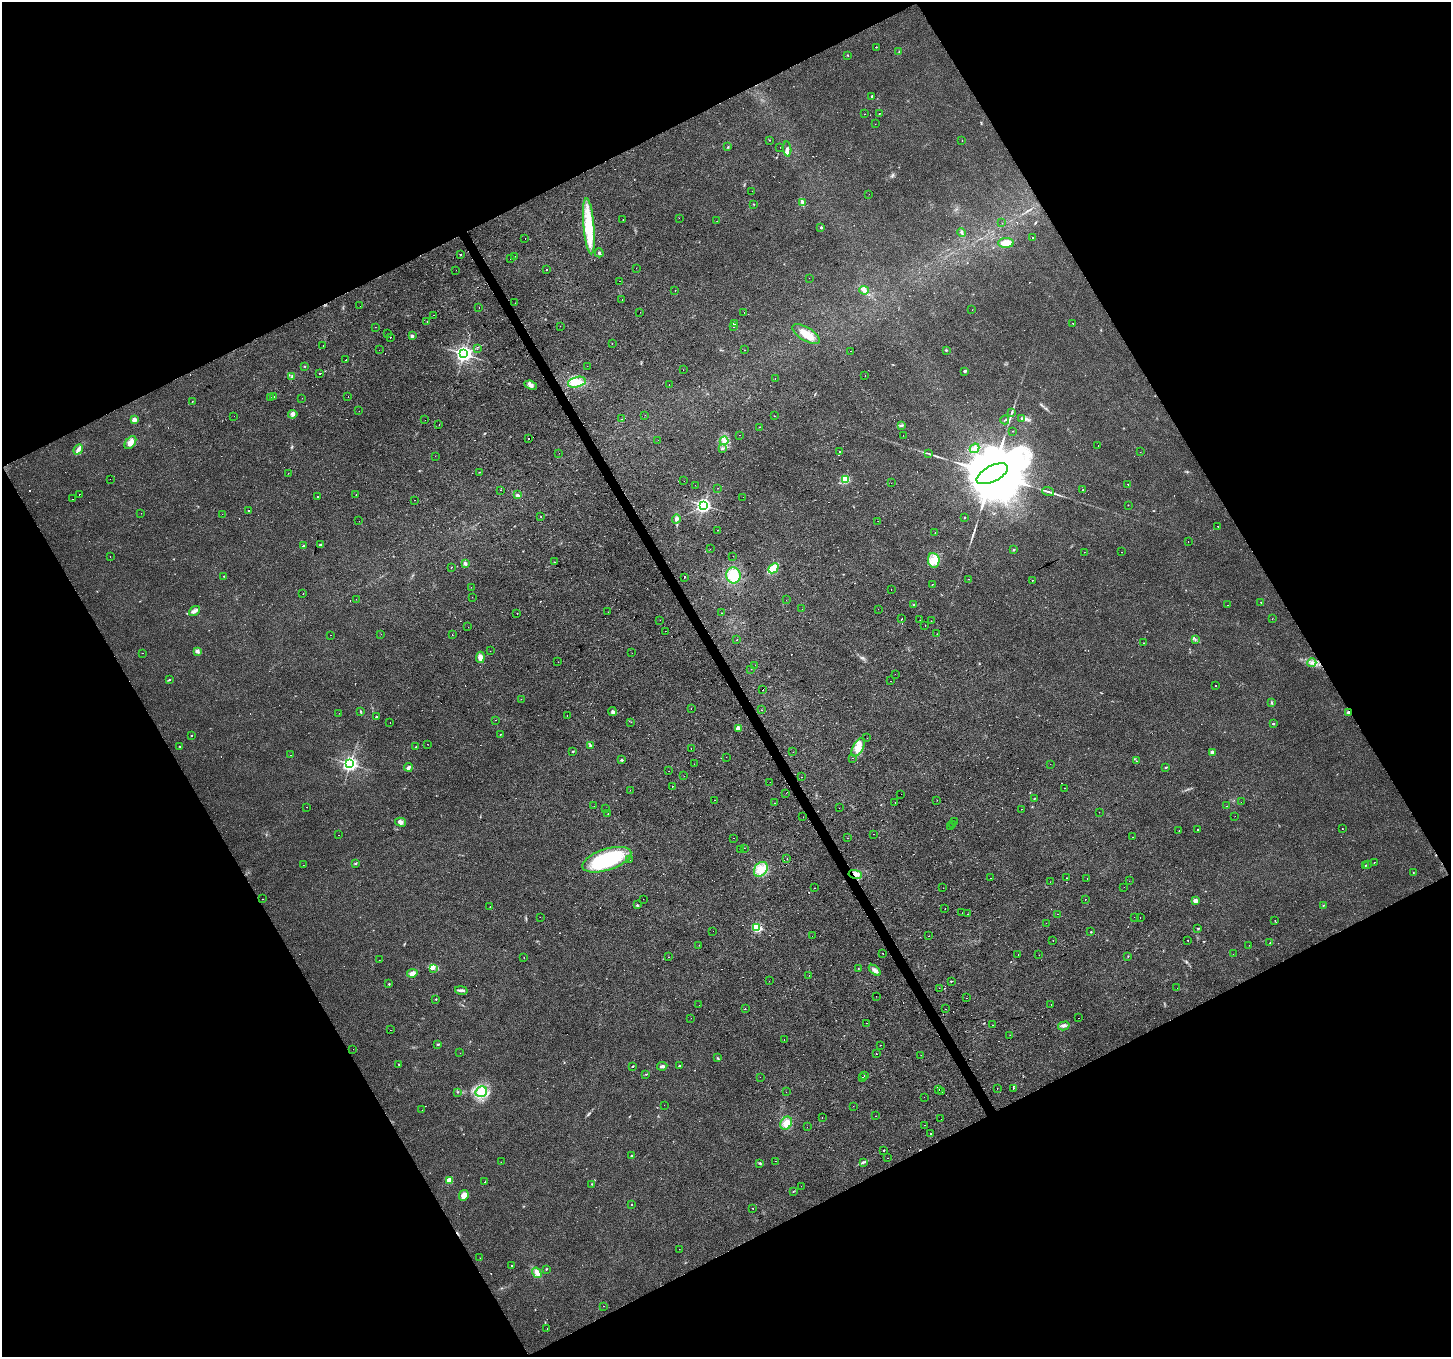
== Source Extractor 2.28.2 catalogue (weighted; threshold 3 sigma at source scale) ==
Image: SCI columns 1-5794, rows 106-5525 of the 5796 x 5687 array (HDU 1 of 3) = the unmasked area's bounding box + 8 px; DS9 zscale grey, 4 x 4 block average (1 PNG px = mean of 4 x 4 image px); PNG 1453 x 1359 px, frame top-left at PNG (2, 2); each listed source drawn as its Kron ellipse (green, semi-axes under 4 px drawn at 4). Shown black and unused: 47% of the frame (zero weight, under 2 of 3 exposures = <1% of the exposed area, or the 3 px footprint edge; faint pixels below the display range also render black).
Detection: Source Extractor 2.28.2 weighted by HDU 2 'WHT'. Background 0.0148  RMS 0.006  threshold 0.0271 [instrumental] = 3 sigma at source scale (4.5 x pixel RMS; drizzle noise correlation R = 1.50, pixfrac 1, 0.0396/0.0396 arcsec/px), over >= 5 px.
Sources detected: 582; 2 too faint to see at this stretch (4 x 4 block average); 152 cosmic-ray / hot-pixel residue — neither listed nor drawn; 8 coinciding with a brighter row at this scale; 2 inside a brighter listed object's ellipse — not listed separately; the other 418 listed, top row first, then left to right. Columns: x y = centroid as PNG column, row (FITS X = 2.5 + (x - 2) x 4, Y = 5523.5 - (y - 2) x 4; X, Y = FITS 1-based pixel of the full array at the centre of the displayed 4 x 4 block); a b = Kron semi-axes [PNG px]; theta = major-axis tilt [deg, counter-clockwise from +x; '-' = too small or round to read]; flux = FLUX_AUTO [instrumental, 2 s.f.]
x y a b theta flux
876 47 2 2 - 2.3
899 52 2 2 - 1.6
848 55 2 2 - 1.4
872 96 2 2 - 4.4
879 113 2 2 - 13
865 114 2 2 - 0.85
875 124 2 2 - 1.2
769 140 2 2 - 3
962 140 2 2 - 9.3
728 147 2 2 - 3
780 147 2 2 - 4.7
787 149 7 3 -84 12
752 191 2 2 - 1.5
869 194 2 2 - 0.87
802 202 4 3 - 6.4
754 204 2 2 - 1.3
679 218 2 2 - 7.1
623 220 2 2 - 3.5
717 221 2 2 - 0.59
1002 223 2 2 - 0.58
589 226 28 5 -85 160
821 227 2 2 - 13
962 232 4 2 - 4.6
1033 237 2 2 - 1.6
525 239 2 2 - 3.1
1006 243 8 5 1 38
599 253 4 2 - 4.4
460 254 2 2 - 2.5
515 256 2 2 - 0.71
511 259 2 2 - 7.5
636 268 2 2 - 0.45
456 270 2 2 - 0.43
546 270 2 2 - 25
809 278 2 2 - 4.5
620 281 2 2 - 8.5
864 290 4 2 - 6.9
675 291 2 2 - 8.4
622 300 2 2 - 1.1
515 303 2 2 - 0.95
360 306 2 2 - 1.7
479 307 2 2 - 1.9
972 310 2 2 - 0.44
640 312 2 2 - 1.8
744 312 2 2 - 5.9
433 315 2 2 - 1.3
427 321 2 2 - 6
1073 323 2 2 - 13
734 324 2 2 - 15
560 326 2 2 - 1.1
375 327 2 2 - 4.5
733 327 2 2 - 1.7
387 333 2 2 - 2.2
806 334 15 6 -31 48
412 336 3 2 - 6.7
390 337 2 2 - 3
612 343 2 2 - 3.6
323 346 2 2 - 12
477 349 2 2 - 0.92
379 350 2 2 - 0.81
744 350 2 2 - 0.94
946 350 2 2 - 2.6
850 351 2 2 - 2.7
464 354 3 3 - 1400
346 360 2 2 - 23
304 366 2 2 - 2
587 366 2 2 - 1.5
683 370 2 2 - 0.71
965 371 2 2 - 17
320 373 2 2 - 480
865 376 2 2 - 6.6
292 377 3 2 - 4.2
775 379 2 2 - 3.1
577 382 9 5 15 33
669 384 2 2 - 2.3
531 385 6 3 -22 9.6
274 396 2 2 - 3.4
348 397 2 2 - 2
271 398 2 2 - 1.6
302 398 2 2 - 0.59
192 401 2 2 - 1.7
359 411 2 2 - 3.3
1012 412 3 2 - 2.2
293 414 4 4 - 9.9
645 415 2 2 - 0.56
234 416 2 2 - 2.7
775 416 2 2 - 0.97
1022 418 2 2 - 2.4
622 419 2 2 - 5.6
134 420 2 2 - 38
425 420 2 2 - 0.92
1005 420 4 2 - 2.5
439 425 2 2 - 0.65
901 425 3 2 - 5.4
759 427 2 2 - 7.2
1012 431 2 2 - 15
739 435 2 2 - 0.7
903 435 2 2 - 0.64
529 439 2 2 - 31
658 440 2 2 - 0.91
724 441 4 3 - 9.7
130 443 7 4 54 25
1098 445 2 2 - 1.3
723 448 2 2 - 1.2
974 448 5 4 - 19
78 449 5 3 - 11
840 452 2 2 - 5
1140 452 2 2 - 0.54
559 453 2 2 - 0.52
929 453 2 2 - 1.6
435 456 2 2 - 0.95
479 472 2 2 - 1.7
288 473 2 2 - 0.67
992 474 17 8 27 56000
110 479 2 2 - 0.88
845 479 2 2 - 280
684 481 2 2 - 2.8
891 483 2 2 - 0.43
1128 484 2 2 - 28
695 485 2 2 - 1.1
718 488 2 2 - 4.8
500 490 2 2 - 1.2
1083 490 2 2 - 3.5
1048 492 6 2 -18 6.6
79 495 2 2 - 2.6
356 495 2 2 - 4.4
517 495 4 3 - 6.7
317 496 2 2 - 2.3
743 497 2 2 - 0.93
73 499 2 2 - 1.7
415 500 2 2 - 1.2
704 505 3 2 - 1000
1128 505 2 2 - 1.7
248 511 2 2 - 16
141 513 2 2 - 19
222 514 2 2 - 1.1
541 517 2 2 - 7
964 517 2 2 - 1.5
676 519 4 4 - 8.4
359 521 2 2 - 0.79
878 521 2 2 - 1.4
1218 526 2 2 - 2.5
718 530 2 2 - 9.3
935 533 2 2 - 2.6
1188 541 2 2 - 0.61
320 545 2 2 - 22
304 546 2 2 - 15
710 549 2 2 - 1.3
1014 550 2 2 - 6.8
1084 552 2 2 - 0.55
1122 552 2 2 - 3.3
110 556 2 2 - 1.1
733 556 2 2 - 1.8
934 560 7 6 - 28
555 562 2 2 - 3.6
465 563 4 3 - 7
451 567 2 2 - 4.4
773 568 6 3 42 87
733 575 8 7 - 89
224 576 2 2 - 1.7
684 578 2 2 - 51
969 579 2 2 - 25
1032 580 2 2 - 2.2
932 584 2 2 - 16
471 587 2 2 - 1.5
891 590 2 2 - 5.1
303 594 2 2 - 7.3
472 597 2 2 - 2.2
356 599 2 2 - 1.3
786 600 2 2 - 1.6
1261 602 2 2 - 3.1
914 605 2 2 - 3.1
1227 605 2 2 - 1
802 609 2 2 - 1.8
878 609 2 2 - 1.2
194 611 6 4 39 11
608 612 2 2 - 0.76
721 613 2 2 - 0.63
517 614 2 2 - 1.2
902 619 2 2 - 2.2
1272 619 2 2 - 0.8
660 620 2 2 - 0.71
920 620 2 2 - 4.2
931 621 2 2 - 28
925 625 2 2 - 1.9
468 627 2 2 - 8
665 631 2 2 - 2.9
381 634 2 2 - 0.89
937 634 2 2 - 1.7
330 635 2 2 - 0.91
452 635 2 2 - 1.6
1195 639 2 2 - 1.3
737 640 2 2 - 3.8
1144 643 2 2 - 9.4
197 651 3 3 - 9.4
490 651 2 2 - 0.74
143 653 2 2 - 7.4
632 653 2 2 - 1.1
480 657 6 4 83 18
558 662 2 2 - 1.6
1312 663 4 2 - 4.6
755 665 2 2 - 1.9
751 669 2 2 - 0.68
895 674 2 2 - 0.87
169 680 4 2 - 2.7
890 681 2 2 - 1.1
1215 685 2 2 - 3.1
763 690 2 2 - 14
521 699 2 2 - 2.3
1272 703 3 2 - 3.2
691 708 2 2 - 0.87
761 710 2 2 - 9.7
360 711 2 2 - 1.8
613 712 4 3 - 9
1348 712 4 2 - 4.8
339 713 2 2 - 0.88
567 716 2 2 - 1.9
376 717 2 2 - 4.8
495 720 2 2 - 0.89
390 722 2 2 - 6.7
631 722 2 2 - 0.79
1273 724 2 2 - 8
739 728 2 2 - 30
500 734 2 2 - 1.4
191 735 2 2 - 2.8
867 738 2 2 - 0.83
428 744 2 2 - 0.75
590 745 3 2 - 2.9
179 746 2 2 - 1.9
416 747 2 2 - 3.5
858 747 10 5 61 40
691 749 2 2 - 1.6
573 751 2 2 - 2.4
793 752 2 2 - 0.67
1212 752 2 2 - 29
291 755 2 2 - 2.2
726 757 2 2 - 3.9
853 758 2 2 - 3.3
622 760 2 2 - 9.9
1136 761 2 2 - 16
350 764 3 3 - 1000
694 764 2 2 - 0.41
1050 764 2 2 - 0.69
408 767 4 3 - 6.8
1166 767 2 2 - 3.8
669 771 2 2 - 2.7
684 776 2 2 - 0.57
802 777 2 2 - 5.4
770 782 2 2 - 2.3
672 786 2 2 - 8.5
1065 788 2 2 - 8.5
630 790 2 2 - 0.59
786 793 2 2 - 3
901 794 2 2 - 1.1
1035 798 2 2 - 1
715 800 2 2 - 1.5
937 800 2 2 - 0.79
895 802 2 2 - 0.86
1241 802 2 2 - 0.67
775 803 2 2 - 0.63
594 806 2 2 - 0.82
1227 806 2 2 - 0.92
307 807 2 2 - 3.3
839 808 2 2 - 2
605 809 2 2 - 1.4
1021 809 2 2 - 3.2
1099 812 2 2 - 0.99
608 814 2 2 - 1.9
1235 816 2 2 - 0.5
803 817 2 2 - 1.8
955 821 2 2 - 1.2
401 822 5 4 - 14
952 824 2 2 - 4
950 827 2 2 - 4.3
1342 828 2 2 - 2.4
1197 829 2 2 - 12
1179 830 2 2 - 0.85
873 834 2 2 - 3.5
338 835 2 2 - 3.2
1133 837 2 2 - 2.5
733 838 2 2 - 2
848 838 2 2 - 3.3
744 848 2 2 - 0.51
740 849 2 2 - 1.4
787 859 2 2 - 2.1
607 860 25 10 18 310
630 860 2 2 - 4.5
1374 862 2 2 - 2.4
355 863 3 2 - 3.8
1367 864 2 2 - 1.5
303 865 2 2 - 2.2
1365 865 2 2 - 1.2
761 869 8 6 54 32
1413 872 2 2 - 1.4
855 874 7 4 -12 17
990 878 2 2 - 0.53
1067 878 2 2 - 8.2
1087 878 2 2 - 3.7
1129 881 2 2 - 1.2
1050 882 2 2 - 1.9
1124 887 2 2 - 0.86
814 888 2 2 - 2
943 888 2 2 - 3.9
262 899 2 2 - 0.78
643 899 2 2 - 2.5
1085 900 2 2 - 2.4
1195 901 2 2 - 57
637 905 3 2 - 2.4
1323 905 2 2 - 1.9
490 907 2 2 - 1.7
945 909 2 2 - 2.4
962 913 2 2 - 5
968 914 2 2 - 4.8
1057 914 2 2 - 0.75
540 917 2 2 - 0.57
1134 917 2 2 - 0.46
1140 917 2 2 - 0.62
1275 921 2 2 - 5.6
1046 923 2 2 - 1.8
757 927 2 2 - 380
1198 929 2 2 - 2.8
713 931 2 2 - 0.91
1091 932 2 2 - 1.9
812 936 2 2 - 1.1
928 936 2 2 - 2.3
1053 940 2 2 - 3.5
1188 940 2 2 - 4.7
1270 943 2 2 - 1.4
699 945 2 2 - 4.3
1249 945 2 2 - 3.2
883 953 2 2 - 12
1018 954 2 2 - 1.7
1233 954 2 2 - 2.5
1039 955 2 2 - 0.45
1128 956 2 2 - 1.7
669 957 2 2 - 1
524 958 2 2 - 4
379 960 2 2 - 0.98
433 968 3 2 - 4.4
858 968 2 2 - 2.9
875 970 7 3 -38 11
412 973 5 3 - 17
809 975 2 2 - 1.2
769 981 2 2 - 10
951 981 2 2 - 2.1
389 984 2 2 - 3.6
939 988 2 2 - 1.5
1177 988 2 2 - 12
461 990 6 3 -12 8.5
876 996 2 2 - 3.4
967 998 2 2 - 6.8
436 999 2 2 - 3
1051 1004 2 2 - 5.2
699 1005 2 2 - 5.1
745 1008 2 2 - 2.9
946 1009 2 2 - 2.6
691 1018 2 2 - 0.63
1078 1018 2 2 - 6.1
866 1023 2 2 - 1.2
993 1025 2 2 - 4.2
1064 1026 6 3 15 9.3
390 1030 2 2 - 0.52
1010 1035 2 2 - 1.6
784 1040 2 2 - 3.1
438 1044 3 2 - 2.7
880 1045 2 2 - 6.6
353 1049 2 2 - 0.86
460 1053 2 2 - 3.1
876 1054 2 2 - 1.5
921 1055 2 2 - 0.59
718 1058 3 2 - 2.8
399 1064 2 2 - 1.7
633 1066 2 2 - 4.6
662 1066 5 2 - 9.9
679 1066 2 2 - 4.2
646 1074 2 2 - 1.3
864 1075 2 2 - 10
760 1077 2 2 - 2
862 1077 2 2 - 3.7
997 1088 2 2 - 2.4
1013 1088 2 2 - 4.8
939 1089 2 2 - 2.4
942 1091 2 2 - 10
457 1092 2 2 - 1.2
481 1092 6 5 - 28
786 1092 2 2 - 1.2
924 1097 2 2 - 1.7
664 1105 2 2 - 0.85
853 1106 2 2 - 0.53
422 1110 2 2 - 0.59
876 1116 2 2 - 0.83
822 1117 2 2 - 1.2
941 1119 2 2 - 0.86
786 1123 7 5 56 34
924 1125 2 2 - 7.3
807 1127 2 2 - 2.4
930 1133 2 2 - 2.9
884 1150 2 2 - 3.4
632 1155 2 2 - 4.1
887 1158 2 2 - 2.6
775 1161 2 2 - 7.1
501 1162 2 2 - 1.8
863 1162 3 2 - 2.2
760 1163 2 2 - 3.4
449 1180 2 2 - 88
485 1182 2 2 - 3.5
592 1184 2 2 - 1.5
801 1186 2 2 - 0.65
793 1191 2 2 - 0.98
464 1195 5 4 - 27
632 1204 2 2 - 2.9
753 1208 2 2 - 6.7
679 1249 2 2 - 0.97
480 1258 2 2 - 0.45
511 1265 2 2 - 3
546 1269 2 2 - 2.4
537 1273 5 3 - 24
603 1306 2 2 - 0.87
547 1329 2 2 - 2.1
Overlapping masked pixels (flux is a lower limit): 2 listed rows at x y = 1348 712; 855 874
Diffuse or blended objects may show on this block-average render without a row.